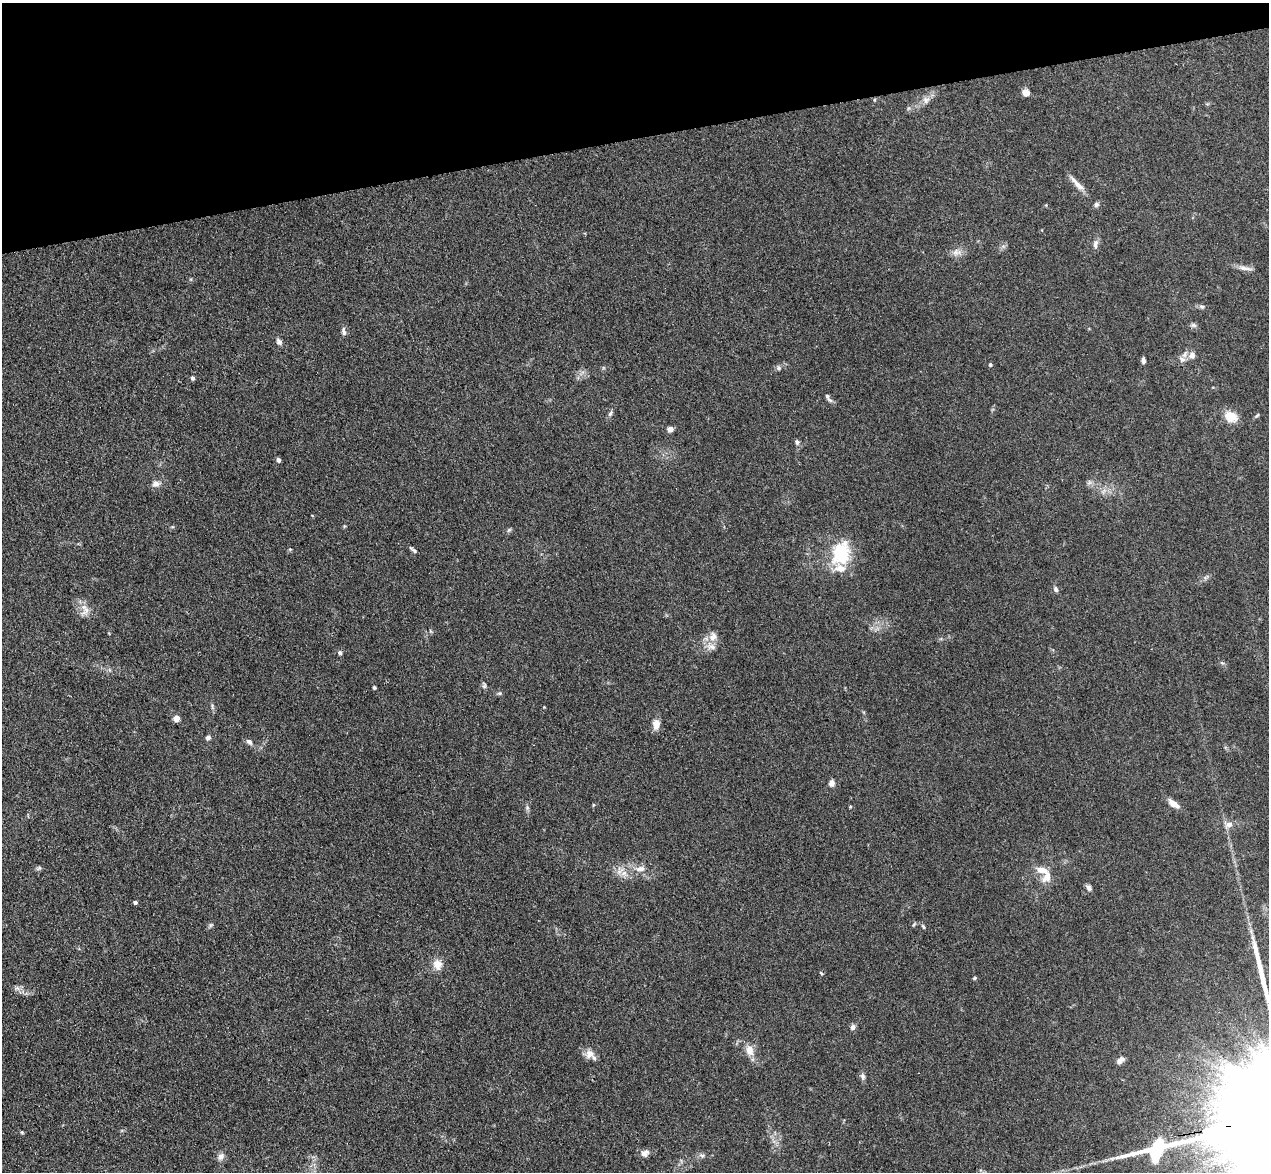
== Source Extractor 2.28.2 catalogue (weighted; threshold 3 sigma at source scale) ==
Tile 3 of 4 x 4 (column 3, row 1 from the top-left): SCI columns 2650-3916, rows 3694-4863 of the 5298 x 5161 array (HDU 1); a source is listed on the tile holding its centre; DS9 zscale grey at full resolution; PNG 1271 x 1174 px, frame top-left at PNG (2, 3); no overlay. Shown black and unused: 12% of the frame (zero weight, under 3 of 4 exposures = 6% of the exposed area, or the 3 px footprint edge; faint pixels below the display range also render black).
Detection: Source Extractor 2.28.2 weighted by HDU 2 'WHT'; one run over the whole footprint, this tile lists its part. Background 0.0711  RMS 0.0063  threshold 0.0283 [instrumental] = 3 sigma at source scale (4.5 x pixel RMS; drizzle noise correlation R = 1.50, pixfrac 1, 0.05/0.05 arcsec/px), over >= 5 px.
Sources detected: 74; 1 long thin detection or spike segment (spike, bleed or trail) — not listed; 5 inside a brighter listed object's ellipse — not listed separately; the other 68 listed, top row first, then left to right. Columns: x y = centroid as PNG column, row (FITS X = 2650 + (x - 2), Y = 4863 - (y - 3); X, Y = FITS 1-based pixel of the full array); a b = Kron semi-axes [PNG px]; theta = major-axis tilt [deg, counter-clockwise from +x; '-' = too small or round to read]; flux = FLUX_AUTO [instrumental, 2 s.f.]
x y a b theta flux
1026 93 7 7 - 4.3
926 100 10 9 - 3
1078 185 21 7 -41 4.9
1096 204 6 6 - 1.5
1095 244 13 7 81 2.4
956 252 13 9 11 3.8
1245 268 20 5 -11 3.4
1202 306 7 5 -16 1.4
1193 325 8 6 -15 1.4
344 331 12 6 -80 1.9
279 342 9 6 -61 2
1185 354 12 5 63 2.6
1192 355 9 7 83 3.2
1143 360 6 4 -89 1.9
990 364 4 4 - 1
778 368 7 6 - 1.4
192 378 5 4 - 1.4
827 396 8 6 -62 1.3
610 414 9 5 62 1.5
1257 415 7 4 53 0.87
1231 417 12 10 -29 11
670 429 5 5 - 3.8
797 442 7 6 - 1.4
278 460 5 4 - 1.4
156 484 11 9 8 3.1
509 530 7 4 45 0.92
413 550 10 3 -37 1.4
841 553 27 19 75 32
1056 589 8 6 -69 1.6
86 610 14 8 57 3.9
713 636 14 10 73 4.8
340 653 6 5 - 1.4
1222 663 6 4 -19 0.81
484 686 7 5 75 1.2
374 687 5 4 - 0.81
500 693 7 5 1 1
212 706 9 4 89 1.2
544 707 3 3 - 0.45
176 718 5 4 - 7.7
656 724 10 8 83 5.4
208 738 5 5 - 1.9
249 742 10 6 -38 2
832 783 8 6 78 2.4
1173 804 13 6 -35 5.5
593 805 5 3 - 0.56
850 807 4 3 - 0.58
527 808 6 5 - 1.1
1229 824 10 8 13 3.7
39 868 7 4 45 1
640 869 13 7 7 3.9
1041 870 17 7 -16 6.3
624 873 8 6 45 2.7
1089 888 9 5 -58 1.8
135 902 4 4 - 1.5
210 925 7 4 88 0.98
923 926 7 4 -62 0.83
437 964 12 10 -80 6.3
821 973 5 3 - 0.61
974 978 5 4 - 0.9
853 1027 6 6 - 2.2
750 1050 12 8 -77 6.2
590 1054 13 11 36 4.4
1120 1060 11 6 43 2.4
863 1076 9 6 -76 1.8
22 1132 5 4 - 0.65
645 1153 10 8 40 3.1
702 1156 8 5 -16 1.5
221 1157 11 8 61 2.7